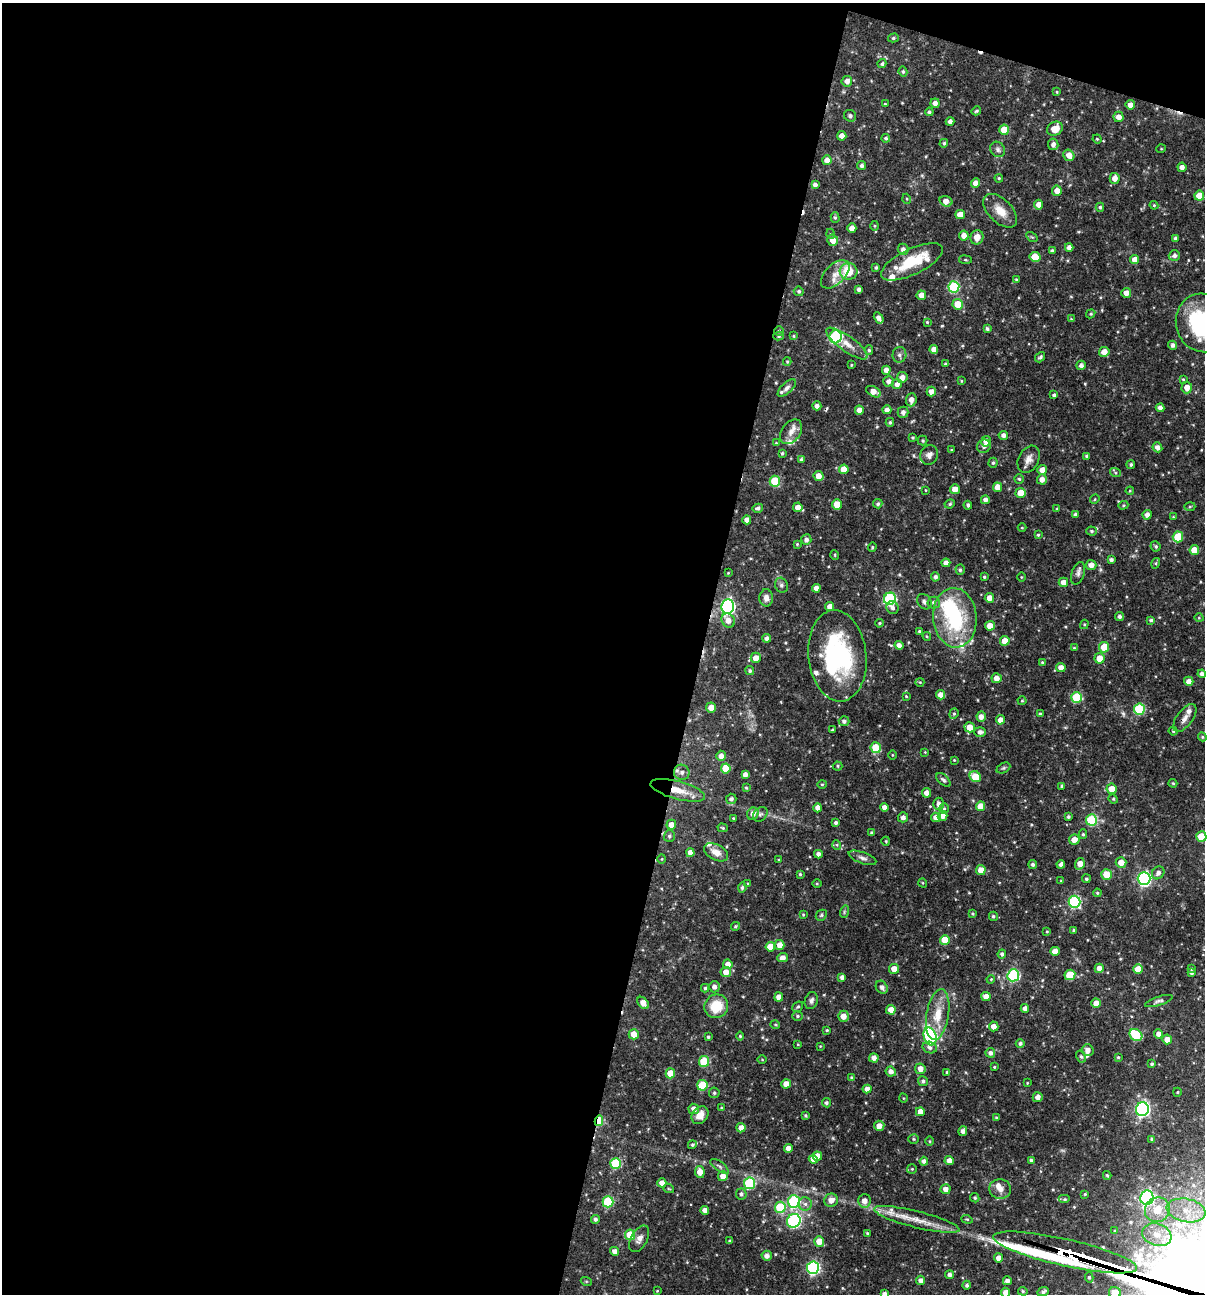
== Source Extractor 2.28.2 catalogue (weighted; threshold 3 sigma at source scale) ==
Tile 1 of 4 x 4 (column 1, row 1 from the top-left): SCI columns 251-1453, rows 3875-5166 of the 5187 x 5168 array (HDU 1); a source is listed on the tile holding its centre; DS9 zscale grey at full resolution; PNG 1207 x 1296 px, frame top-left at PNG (2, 3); each listed source drawn as its Kron ellipse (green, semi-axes under 4 px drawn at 4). Shown black and unused: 60% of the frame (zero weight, under 3 of 4 exposures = <1% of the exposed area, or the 3 px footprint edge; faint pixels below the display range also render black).
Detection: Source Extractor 2.28.2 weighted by HDU 2 'WHT'; one run over the whole footprint, this tile lists its part. Background 0.0728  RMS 0.0036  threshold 0.016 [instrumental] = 3 sigma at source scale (4.5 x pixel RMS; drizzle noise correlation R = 1.50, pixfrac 1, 0.05/0.05 arcsec/px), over >= 5 px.
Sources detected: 463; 1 inside a brighter object's white glare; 4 cosmic-ray / hot-pixel residue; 1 long thin detection or spike segment (spike, bleed or trail) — neither listed nor drawn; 16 inside a brighter listed object's ellipse — not listed separately; the other 441 listed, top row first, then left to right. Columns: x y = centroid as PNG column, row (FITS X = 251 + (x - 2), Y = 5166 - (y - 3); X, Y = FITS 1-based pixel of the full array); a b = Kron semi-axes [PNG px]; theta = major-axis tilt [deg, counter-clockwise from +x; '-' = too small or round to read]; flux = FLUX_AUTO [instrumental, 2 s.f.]
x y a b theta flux
893 38 5 4 - 0.62
882 64 4 4 - 0.68
903 72 5 4 - 0.64
847 81 5 5 - 1.8
1057 92 4 4 - 0.35
935 103 5 4 - 1.7
885 104 4 3 - 0.35
1130 105 5 4 - 1.9
976 111 5 4 - 0.53
929 112 4 4 - 0.76
850 116 6 5 - 1.3
1118 117 5 5 - 2.3
950 122 4 4 - 1.4
1055 129 8 6 29 4.3
1004 130 5 5 - 6.2
842 136 5 4 - 2.1
886 138 4 4 - 0.7
1097 139 4 4 - 0.37
944 143 4 4 - 0.55
1053 144 6 5 - 1.4
998 149 8 7 - 1.2
1161 149 5 3 - 0.3
1069 155 6 5 - 3
827 160 5 4 - 2.4
862 166 4 4 - 0.96
1182 167 4 4 - 1.6
999 178 4 4 - 0.43
1115 178 5 5 - 2.4
976 183 5 4 - 2.2
815 185 4 4 - 1.2
1057 191 5 5 - 2.6
1199 196 5 5 - 5.6
907 199 5 3 - 0.32
946 201 7 5 -16 2.4
1039 205 5 4 - 2.9
1154 205 4 4 - 0.41
1100 207 4 4 - 0.5
1000 211 21 11 -45 5
960 215 5 4 - 3.3
835 217 5 4 - 0.58
874 226 5 3 - 0.37
852 228 5 4 - 2.7
831 234 5 3 - 0.34
964 236 5 4 - 2.4
977 237 7 6 - 3.1
1032 237 6 4 -31 0.49
1175 238 4 3 - 0.62
833 240 5 5 - 2.6
1069 247 4 4 - 1.8
903 249 6 5 - 1.5
1052 251 4 3 - 0.67
1174 256 5 5 - 1.1
1035 257 5 5 - 6.5
965 260 6 3 -8 0.41
1135 260 4 4 - 2.6
912 262 33 13 26 12
876 267 3 3 - 0.54
849 271 9 8 - 9.8
835 274 17 10 45 3.9
1016 279 4 4 - 0.38
954 287 6 5 - 28
859 289 4 3 - 1
799 291 5 5 - 0.7
1126 293 5 5 - 2.3
921 295 5 4 - 2.9
958 304 5 5 - 6.3
1091 314 5 4 - 0.46
879 318 6 4 -59 1.8
1071 319 4 4 - 0.3
927 322 3 3 - 0.35
1202 323 29 26 -74 37
987 329 4 3 - 0.88
779 331 5 5 - 0.47
779 336 5 4 - 0.56
793 336 4 3 - 0.4
836 337 6 6 - 39
847 344 25 7 -36 3.9
1173 345 4 4 - 1.2
934 349 4 4 - 2.3
869 350 4 4 - 0.54
1104 352 5 5 - 2.6
899 355 8 7 - 1.1
1040 357 5 4 - 0.71
787 362 4 4 - 0.39
946 364 3 3 - 0.66
851 365 3 2 - 0.32
1081 365 5 4 - 1.1
886 370 4 4 - 2
902 377 5 5 - 2.2
1183 379 4 4 - 0.39
888 381 5 5 - 1.5
961 381 4 4 - 0.34
897 384 5 5 - 1.6
787 388 11 5 43 1.2
1187 388 6 5 - 2.7
873 392 8 5 -29 2.9
931 392 5 4 - 2.2
1054 395 3 3 - 0.79
911 400 7 5 86 1.9
817 406 4 4 - 1.5
1160 408 4 4 - 1.6
859 410 4 4 - 2.3
887 410 4 4 - 1.7
903 412 5 5 - 1.5
890 422 4 3 - 0.59
791 432 14 9 53 2.8
1003 435 5 4 - 1.5
913 438 3 3 - 0.45
923 441 5 5 - 0.53
986 441 5 5 - 2.8
776 443 4 4 - 0.3
984 446 7 6 - 1.3
1157 447 5 4 - 1.7
951 450 3 3 - 0.28
782 453 3 3 - 0.49
929 455 10 8 62 1.7
1087 456 4 3 - 0.72
1029 459 14 10 61 2.6
801 460 4 4 - 0.78
993 463 5 4 - 0.55
1131 464 4 4 - 0.66
844 469 5 5 - 4.8
1042 470 5 5 - 2.6
1115 472 5 3 - 0.43
818 476 5 5 - 2.6
1019 479 5 4 - 0.51
1042 479 5 5 - 2
775 481 5 5 - 13
997 487 5 4 - 3.2
955 489 5 5 - 2.8
926 490 3 2 - 0.26
1130 491 4 3 - 0.38
1021 493 5 5 - 4.8
1095 499 5 4 - 0.37
985 500 4 4 - 1.5
878 504 4 4 - 0.68
950 504 5 4 - 0.54
837 505 5 4 - 5.2
968 505 4 4 - 0.84
1123 505 5 4 - 0.46
798 507 5 4 - 2.4
1190 507 5 3 - 0.4
758 508 5 4 - 1
1057 509 4 4 - 0.44
1075 515 4 4 - 0.97
1147 515 5 4 - 1.7
1173 517 3 3 - 0.26
747 520 4 4 - 2.1
1022 528 4 3 - 0.27
1091 531 5 4 - 0.71
1038 535 3 3 - 0.44
1178 537 5 5 - 13
806 540 5 5 - 1.4
797 544 3 3 - 0.32
1156 546 5 4 - 0.67
872 547 5 3 - 0.43
1194 550 5 5 - 4.9
835 555 5 3 - 0.31
1111 560 4 3 - 0.88
946 563 4 4 - 2.1
1156 563 5 3 - 0.42
1091 565 5 5 - 2.4
960 570 5 4 - 0.61
728 573 4 3 - 0.27
1078 573 12 6 73 1.3
935 577 4 4 - 0.98
984 577 3 3 - 0.49
1021 577 4 3 - 0.28
1063 582 5 4 - 2.4
781 585 7 6 - 0.92
816 588 4 4 - 2.1
766 598 8 7 - 1.9
989 598 5 4 - 2.4
890 599 6 6 - 39
924 602 8 6 -49 1.1
934 602 6 6 - 1.2
728 606 7 6 - 80
830 607 4 4 - 2.8
892 608 7 6 - 1.2
1120 617 4 4 - 0.95
955 618 30 22 -85 32
1199 618 4 3 - 0.28
728 620 7 6 - 2.5
1151 620 4 4 - 0.59
879 623 4 3 - 0.41
1084 624 5 4 - 0.41
990 626 5 4 - 3.2
919 631 3 3 - 0.45
927 636 4 4 - 0.4
767 638 4 4 - 1.3
1005 641 5 4 - 4.3
899 645 4 4 - 1.8
1104 647 5 5 - 6.4
1074 648 4 4 - 0.4
837 656 46 29 -84 46
756 658 5 5 - 2.9
1099 658 5 5 - 4.3
1042 662 4 3 - 0.41
1061 667 5 4 - 2.3
750 671 5 4 - 0.65
1202 674 4 4 - 1.3
997 678 5 5 - 2.4
1189 681 5 4 - 2.2
920 682 4 4 - 0.35
940 695 4 4 - 2.4
906 696 4 3 - 0.35
1077 697 5 5 - 19
1022 701 4 4 - 0.36
711 707 5 5 - 2.5
1139 709 5 5 - 23
954 714 5 4 - 0.54
1040 714 3 3 - 0.56
981 717 5 4 - 2.1
1185 718 16 8 53 2.3
1000 720 5 4 - 2.1
844 721 5 5 - 1.1
970 727 5 5 - 4.4
832 730 3 3 - 0.43
1173 731 4 4 - 0.45
980 732 5 5 - 1.4
1202 737 4 4 - 0.41
876 748 5 5 - 8.3
925 752 4 3 - 0.27
892 755 4 3 - 0.29
721 756 5 5 - 2
954 760 3 3 - 0.29
838 766 5 4 - 0.5
726 768 5 5 - 7.5
1003 768 7 5 27 0.59
682 772 8 7 - 1.6
745 775 4 4 - 1.6
975 777 6 5 - 9.2
943 780 9 5 -43 0.83
1173 783 4 3 - 0.43
822 784 4 4 - 0.4
1062 786 4 4 - 0.74
746 788 4 4 - 0.37
1112 789 5 5 - 3.8
678 790 28 9 -15 6.4
926 793 5 4 - 2.3
731 799 5 5 - 1
1113 799 5 4 - 0.44
939 804 6 5 - 1.5
980 806 5 4 - 4.1
885 807 4 4 - 1.9
818 808 4 4 - 2
944 809 5 4 - 0.54
753 814 6 5 - 2.1
760 814 8 6 44 0.99
943 816 5 5 - 2.1
903 817 5 5 - 1.3
936 817 5 4 - 2.3
1068 817 3 3 - 0.58
733 818 3 3 - 0.31
1091 820 5 5 - 24
836 823 4 4 - 0.88
671 825 5 5 - 2.7
723 828 5 4 - 0.46
872 833 4 3 - 0.7
1083 834 5 4 - 0.54
669 836 6 5 - 0.82
1201 836 5 5 - 7.1
1074 840 5 5 - 2.6
886 841 4 4 - 0.38
837 845 5 3 - 0.33
716 852 13 8 -28 3
690 853 4 4 - 2.3
818 854 4 4 - 1.4
862 858 14 5 -20 1.4
662 859 5 3 - 0.29
779 860 3 3 - 0.49
1121 862 5 5 - 3.5
1061 864 4 4 - 1.1
1080 864 6 4 72 2.9
1033 865 4 4 - 0.78
981 870 5 4 - 2.8
1158 873 7 6 - 1.4
800 874 4 4 - 0.47
1107 874 5 5 - 5.8
1144 878 6 6 - 62
1086 879 4 4 - 0.61
1061 881 3 3 - 0.26
923 883 5 3 - 0.3
748 884 4 3 - 0.35
817 884 4 3 - 0.32
742 887 5 4 - 0.75
1097 893 4 4 - 0.49
1074 902 6 6 - 37
844 912 6 4 72 0.45
972 914 3 3 - 0.44
803 915 3 3 - 0.36
821 915 6 5 - 0.55
993 916 4 4 - 0.61
736 926 4 3 - 0.5
1073 930 3 3 - 0.42
1047 931 4 3 - 0.32
945 940 5 5 - 7
780 945 5 5 - 3.1
770 947 5 5 - 5
1055 951 4 4 - 2.9
1002 954 4 4 - 0.87
783 957 5 4 - 1.8
728 964 5 4 - 2.2
1099 968 5 4 - 2.2
894 969 5 5 - 3.4
1138 969 5 5 - 4.9
1191 969 3 3 - 0.49
726 972 5 5 - 2.8
1191 973 4 3 - 0.79
1013 975 6 6 - 35
1070 975 5 5 - 7.2
842 977 4 4 - 1.2
991 979 4 3 - 0.3
714 987 6 5 - 1.6
882 987 7 5 -55 1.5
705 988 4 3 - 0.54
779 997 4 4 - 2.4
986 997 4 4 - 2.9
811 1000 8 6 72 1.2
1159 1001 14 4 18 1.1
643 1003 7 4 -51 2.6
1096 1003 4 4 - 2.8
716 1006 12 11 - 9.4
798 1007 6 4 40 0.57
1025 1008 4 4 - 1.7
891 1010 5 4 - 3.2
938 1015 26 11 80 7.8
797 1016 5 4 - 0.56
843 1016 5 5 - 2.8
775 1024 5 3 - 0.37
994 1026 5 5 - 2.5
827 1030 4 3 - 0.5
634 1034 5 5 - 3.4
1159 1034 4 4 - 2
1136 1035 7 5 -37 16
740 1036 4 4 - 0.44
930 1036 9 6 -74 41
708 1037 3 3 - 0.47
1167 1039 5 5 - 2.6
1020 1043 4 4 - 0.81
798 1044 3 3 - 0.31
820 1046 3 3 - 0.29
930 1048 7 5 -17 1.2
1088 1050 6 6 - 2
990 1053 5 4 - 1.2
1081 1057 6 4 -62 0.68
1118 1057 3 3 - 0.45
874 1058 5 4 - 1.9
762 1060 4 3 - 0.29
704 1061 5 5 - 14
1152 1064 4 3 - 0.65
994 1067 3 3 - 0.36
920 1069 5 5 - 2.3
891 1071 5 5 - 1.7
947 1072 3 3 - 0.52
670 1073 5 4 - 6.1
852 1078 4 4 - 0.71
923 1081 5 4 - 0.93
1027 1083 3 3 - 0.28
786 1084 5 4 - 3.3
702 1085 5 5 - 13
867 1089 4 4 - 2.2
1177 1092 4 4 - 0.38
714 1093 5 5 - 0.66
1038 1097 5 5 - 1.8
903 1098 4 3 - 0.29
826 1103 4 4 - 0.8
721 1108 4 2 - 0.25
694 1109 5 5 - 1.8
1142 1109 7 6 - 80
920 1112 4 4 - 2.4
700 1115 10 7 52 3.1
805 1115 4 4 - 0.47
996 1118 4 3 - 0.41
599 1121 5 4 - 13
879 1126 5 5 - 2.5
741 1128 5 4 - 2.3
963 1131 5 4 - 1.5
913 1139 5 4 - 0.44
1152 1139 4 3 - 0.71
930 1141 5 3 - 0.35
692 1145 4 4 - 0.59
788 1148 4 4 - 2.2
817 1156 5 4 - 2.6
813 1159 4 4 - 2.4
1031 1160 4 3 - 0.68
924 1161 4 4 - 1.2
949 1161 4 4 - 2.4
616 1163 5 5 - 22
719 1166 11 5 -36 0.85
912 1169 5 5 - 0.43
700 1172 6 5 - 3.2
1107 1175 4 3 - 0.5
723 1176 5 5 - 2.4
662 1183 4 4 - 2.2
749 1183 6 5 - 29
669 1189 5 3 - 0.37
945 1189 5 5 - 2.2
1000 1189 11 10 - 2.6
741 1194 5 5 - 0.86
1085 1194 3 3 - 0.35
975 1198 5 4 - 0.6
1147 1198 7 6 - 57
1065 1199 6 4 0 0.59
831 1200 7 6 - 2.7
794 1201 6 6 - 35
864 1201 6 6 - 2.4
608 1202 5 5 - 22
805 1204 6 6 - 1.2
780 1207 5 5 - 18
705 1210 4 4 - 1.9
1157 1210 13 12 - 6.8
1186 1210 19 11 -11 7.8
595 1219 4 4 - 0.94
917 1219 44 8 -14 7.7
967 1219 6 4 -20 0.5
794 1221 7 6 - 48
1115 1231 3 2 - 0.47
867 1233 4 3 - 0.55
630 1235 5 5 - 11
1157 1235 15 11 -17 5.1
639 1239 14 8 61 2.2
730 1241 4 3 - 0.52
819 1241 5 5 - 4
614 1251 4 4 - 1.7
1065 1252 73 13 -13 1700
767 1256 5 5 - 1.6
998 1258 4 4 - 2.2
813 1268 6 6 - 55
950 1275 4 4 - 1.2
1089 1277 5 4 - 0.62
921 1280 4 4 - 1.8
586 1281 5 3 - 0.36
1007 1281 4 4 - 1.4
967 1285 4 4 - 0.78
657 1291 3 2 - 0.26
1023 1291 5 4 - 0.48
1043 1292 6 4 24 0.9
1005 1293 5 4 - 2.4
1115 1293 6 6 - 5.8
885 1294 4 4 - 1.5
Overlapping masked pixels (flux is a lower limit): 3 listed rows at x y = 678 790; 599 1121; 1065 1252
Isophote crosses this tile's border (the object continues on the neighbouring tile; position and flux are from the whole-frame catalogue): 5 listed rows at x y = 1202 323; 1201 836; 1005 1293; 1115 1293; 885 1294